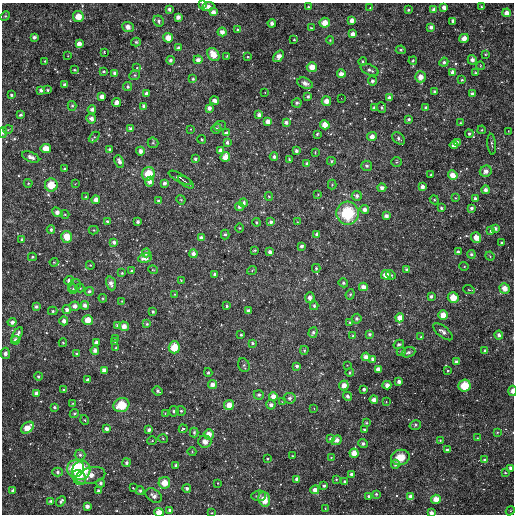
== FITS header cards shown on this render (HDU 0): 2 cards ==
NAXIS1  =                  512
NAXIS2  =                  512

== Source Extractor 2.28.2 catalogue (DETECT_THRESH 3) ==
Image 512 x 512 px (HDU 0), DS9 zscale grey, 1 PNG px = 1 image px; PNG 516 x 516 px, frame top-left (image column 1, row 512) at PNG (2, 3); each listed source drawn as its Kron ellipse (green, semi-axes under 4 px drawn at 4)
Background 3930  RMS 150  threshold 458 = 3 sigma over >= 5 px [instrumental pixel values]
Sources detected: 376; all 376 listed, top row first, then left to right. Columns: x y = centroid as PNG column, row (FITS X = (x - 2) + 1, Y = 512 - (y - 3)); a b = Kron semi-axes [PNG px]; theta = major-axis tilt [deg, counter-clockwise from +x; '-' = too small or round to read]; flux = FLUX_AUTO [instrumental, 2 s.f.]
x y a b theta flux
203 4 4 3 - 41000
208 7 6 4 20 62000
308 7 3 3 - 16000
444 7 4 4 - 59000
481 7 3 3 - 11000
370 8 3 3 - 13000
169 9 3 3 - 28000
408 10 3 3 - 16000
434 10 4 4 - 45000
213 12 4 4 - 53000
507 13 4 4 - 78000
5 16 5 4 - 13000
78 17 5 5 - 140000
178 17 4 4 - 49000
351 20 4 4 - 61000
159 21 6 5 - 21000
453 21 4 3 - 42000
272 23 4 4 - 31000
325 23 5 5 - 120000
128 27 6 5 - 73000
431 27 4 4 - 43000
311 28 3 3 - 14000
238 30 4 3 - 19000
222 32 4 4 - 59000
352 34 4 4 - 60000
34 37 4 3 - 36000
168 38 5 5 - 110000
464 38 5 4 - 82000
294 40 3 2 - 7400
330 40 4 4 - 11000
136 42 5 4 - 22000
79 44 4 4 - 72000
178 48 4 4 - 41000
401 50 5 4 - 17000
104 52 3 2 - 7900
213 54 7 5 -54 160000
485 54 3 3 - 9700
68 56 2 2 - 5800
227 56 4 3 - 10000
279 56 6 4 53 78000
248 57 3 2 - 13000
170 60 4 4 - 29000
198 60 4 4 - 56000
472 60 5 4 - 58000
45 61 3 3 - 11000
363 61 4 4 - 14000
413 61 4 3 - 13000
444 62 4 4 - 29000
480 66 4 3 - 8100
312 67 5 5 - 110000
137 68 4 3 - 9100
75 70 4 3 - 16000
370 70 9 5 -25 35000
103 71 3 3 - 21000
452 72 4 4 - 56000
115 73 4 4 - 52000
475 73 3 3 - 15000
341 74 4 4 - 77000
134 75 5 4 - 15000
420 77 5 5 - 83000
193 79 4 4 - 18000
462 80 3 3 - 15000
372 81 4 4 - 30000
305 83 8 5 -21 46000
65 85 3 3 - 34000
127 87 4 4 - 25000
41 90 4 3 - 33000
48 90 4 3 - 17000
265 92 2 2 - 6100
435 92 4 3 - 27000
146 94 4 3 - 50000
472 94 3 3 - 27000
11 95 4 3 - 18000
102 97 4 4 - 75000
308 97 4 3 - 21000
341 98 2 2 - 5000
389 98 4 4 - 50000
214 101 4 3 - 53000
326 101 5 4 - 95000
117 102 5 4 - 53000
297 103 5 4 - 23000
72 106 5 4 - 18000
144 106 4 3 - 31000
381 107 5 4 - 22000
209 108 4 4 - 48000
375 108 4 4 - 36000
426 108 3 3 - 25000
92 109 4 3 - 37000
20 115 4 3 - 22000
259 115 4 4 - 47000
91 119 5 4 - 39000
409 119 4 4 - 24000
268 121 4 4 - 68000
286 122 4 3 - 35000
460 123 4 3 - 7800
325 125 4 4 - 110000
220 126 6 5 - 16000
130 129 3 3 - 31000
191 129 4 3 - 5900
216 129 5 4 - 27000
8 130 5 3 - 9200
482 130 4 3 - 12000
508 131 3 2 - 7000
3 132 5 4 - 27000
227 133 4 3 - 53000
317 134 3 3 - 16000
469 134 4 3 - 21000
94 137 6 4 44 17000
372 137 5 4 - 76000
399 138 7 5 -40 29000
202 139 4 4 - 11000
227 142 4 4 - 28000
457 142 4 4 - 23000
153 143 5 5 - 16000
492 144 10 4 -84 25000
454 145 4 4 - 68000
46 148 5 4 - 140000
110 149 4 4 - 22000
220 150 4 4 - 47000
140 151 4 3 - 53000
296 151 3 3 - 30000
315 153 3 3 - 8600
31 157 9 5 -24 45000
225 157 5 4 - 110000
274 157 4 4 - 30000
195 159 3 3 - 21000
289 159 4 4 - 8900
119 161 6 4 -66 52000
331 161 4 4 - 14000
397 162 5 4 - 15000
307 163 3 3 - 24000
367 166 5 5 - 27000
64 169 3 3 - 15000
486 171 6 5 - 45000
148 174 7 6 - 190000
431 175 3 3 - 9500
453 175 5 4 - 95000
180 178 13 3 -29 22000
150 182 5 4 - 55000
186 182 9 2 -35 22000
28 183 4 4 - 11000
164 183 4 3 - 38000
75 184 4 3 - 7700
51 185 6 6 - 190000
332 185 5 4 - 12000
422 187 3 3 - 50000
382 188 4 4 - 40000
485 190 4 4 - 46000
318 194 3 2 - 7600
269 196 4 4 - 11000
357 196 5 5 - 31000
86 197 3 3 - 15000
455 198 4 4 - 9500
475 198 4 3 - 24000
96 200 4 4 - 83000
181 200 5 3 - 9200
434 200 4 4 - 12000
158 201 4 3 - 25000
244 203 4 4 - 37000
239 207 4 4 - 28000
441 208 3 3 - 21000
471 208 3 3 - 29000
365 209 4 4 - 57000
57 212 6 4 -37 62000
348 213 11 11 - 490000
65 214 4 4 - 11000
386 216 4 4 - 45000
107 221 4 4 - 15000
138 222 3 3 - 33000
257 222 4 4 - 15000
271 222 4 4 - 33000
297 222 3 3 - 6500
240 228 4 3 - 8500
495 228 4 3 - 33000
51 229 4 4 - 29000
94 230 5 4 - 10000
491 231 4 3 - 15000
225 234 5 4 - 18000
317 234 4 3 - 34000
67 237 6 5 - 170000
201 237 4 4 - 30000
476 237 5 5 - 94000
22 240 4 4 - 25000
114 242 3 3 - 33000
502 243 3 3 - 26000
301 246 3 3 - 29000
255 250 3 3 - 14000
270 252 4 3 - 50000
458 252 4 3 - 21000
146 253 4 3 - 27000
193 254 4 4 - 52000
471 254 4 4 - 23000
490 256 5 4 - 12000
32 257 4 4 - 16000
145 258 7 4 11 71000
54 262 4 4 - 9800
90 265 4 3 - 8300
464 266 5 3 - 8700
316 268 4 3 - 15000
153 270 5 3 - 7000
252 270 5 3 - 8600
407 270 4 4 - 29000
132 271 4 3 - 15000
122 273 3 3 - 15000
215 274 4 3 - 44000
386 275 5 5 - 100000
391 275 5 4 - 12000
181 280 3 3 - 8300
69 281 4 4 - 55000
111 283 7 5 -71 52000
343 283 5 4 - 19000
74 286 7 5 51 21000
363 287 4 4 - 63000
80 288 4 4 - 13000
504 288 5 5 - 95000
73 289 5 5 - 18000
469 290 6 3 -18 9100
89 291 4 4 - 28000
175 294 4 3 - 7700
350 294 5 4 - 17000
431 296 3 3 - 26000
453 297 5 5 - 150000
103 298 4 4 - 11000
310 298 5 4 - 53000
122 301 3 3 - 9100
85 305 4 4 - 44000
74 306 5 4 - 57000
227 306 4 3 - 21000
314 306 4 4 - 21000
36 307 4 3 - 32000
67 310 4 4 - 44000
53 311 4 4 - 18000
248 311 3 3 - 41000
153 312 3 3 - 15000
443 315 4 4 - 110000
400 318 4 4 - 90000
357 319 5 4 - 27000
88 320 5 5 - 120000
64 321 4 4 - 53000
12 322 4 4 - 43000
350 322 4 4 - 15000
147 324 4 4 - 17000
118 325 3 3 - 24000
124 326 5 4 - 79000
313 332 5 4 - 27000
443 332 12 5 -39 41000
369 334 4 3 - 19000
17 335 8 4 61 65000
241 335 3 3 - 15000
499 335 4 4 - 37000
353 336 4 3 - 18000
421 337 3 3 - 16000
116 338 4 4 - 13000
16 340 4 4 - 51000
115 341 3 3 - 10000
96 342 4 4 - 37000
63 343 4 3 - 14000
252 343 4 3 - 18000
399 344 5 4 - 23000
174 347 6 5 - 190000
116 348 3 3 - 14000
95 350 4 4 - 45000
304 350 4 3 - 13000
485 351 3 3 - 30000
401 352 5 4 - 21000
408 352 7 5 20 26000
5 353 5 5 - 34000
77 354 3 3 - 25000
366 357 4 4 - 65000
373 359 4 4 - 49000
456 362 4 4 - 34000
244 365 7 5 -65 17000
347 365 2 2 - 6100
297 366 3 3 - 31000
378 369 4 4 - 58000
104 370 4 4 - 54000
447 371 3 3 - 11000
208 372 4 3 - 18000
350 373 4 4 - 17000
38 376 4 4 - 18000
87 380 3 3 - 35000
399 382 4 3 - 40000
212 384 4 4 - 63000
344 385 5 5 - 88000
387 385 4 4 - 63000
464 386 6 6 - 200000
364 389 3 3 - 30000
64 390 4 3 - 15000
158 391 5 4 - 22000
512 391 5 3 - 49000
36 393 4 4 - 40000
259 395 5 4 - 25000
273 396 4 4 - 75000
348 396 4 4 - 31000
290 398 6 5 - 23000
374 399 4 3 - 60000
282 402 4 4 - 9500
386 402 3 3 - 6200
73 403 4 3 - 7800
121 405 8 7 - 250000
229 405 5 4 - 110000
271 405 5 4 - 39000
54 407 4 3 - 22000
314 409 2 2 - 5900
174 411 5 4 - 17000
181 411 5 5 - 18000
74 413 5 4 - 14000
165 413 4 4 - 11000
85 420 5 3 - 8300
366 423 3 3 - 14000
415 425 6 4 16 17000
27 428 7 5 39 140000
106 429 4 3 - 45000
183 429 4 3 - 24000
364 429 3 3 - 19000
149 430 3 3 - 33000
497 432 3 3 - 9400
194 433 5 4 - 19000
209 434 5 5 - 90000
477 438 3 3 - 8000
163 439 5 3 - 7900
330 439 4 4 - 24000
336 440 5 4 - 59000
440 440 3 3 - 9600
152 441 4 3 - 8100
205 442 6 6 - 58000
363 444 5 4 - 24000
447 450 3 3 - 25000
192 452 4 3 - 7800
354 453 4 4 - 110000
80 455 5 5 - 23000
292 456 3 3 - 12000
400 457 9 7 15 150000
331 458 3 3 - 8100
267 459 3 2 - 13000
485 460 4 4 - 44000
126 463 4 4 - 31000
395 464 4 4 - 36000
176 465 4 3 - 24000
76 468 9 8 - 340000
511 468 4 3 - 47000
81 470 10 9 - 420000
58 472 5 4 - 24000
505 473 3 3 - 13000
352 474 4 3 - 40000
90 475 15 8 13 120000
79 478 8 6 -55 95000
297 479 4 4 - 53000
336 479 3 3 - 11000
345 481 3 3 - 23000
100 483 4 4 - 24000
164 483 6 5 - 150000
218 483 3 3 - 6300
324 486 4 4 - 20000
133 488 3 2 - 10000
187 488 4 4 - 29000
13 490 3 3 - 24000
315 490 4 4 - 66000
98 491 3 3 - 32000
140 491 4 4 - 20000
376 494 3 3 - 16000
154 496 9 6 -36 41000
259 496 7 5 6 27000
368 496 3 3 - 15000
411 497 4 4 - 61000
264 499 7 6 - 140000
436 499 5 4 - 110000
51 501 4 3 - 27000
61 501 6 3 49 29000
87 506 4 3 - 52000
325 509 4 3 - 8700
170 510 4 3 - 37000
510 511 5 3 - 10000
159 512 5 4 - 110000
211 513 4 2 - 7300
431 513 4 3 - 49000
At the frame edge (FLAGS 8, measured only in part): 6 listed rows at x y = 203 4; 3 132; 512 391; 511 468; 159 512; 431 513

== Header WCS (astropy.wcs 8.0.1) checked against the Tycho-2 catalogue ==
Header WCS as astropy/WCSLIB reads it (CRVAL/CRPIX/CD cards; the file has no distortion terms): RA---TAN/DEC--TAN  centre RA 09:14:18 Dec +13:05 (138.57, +13.09 deg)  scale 3.52 arcsec/px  FOV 30.0' x 30.0'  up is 0 deg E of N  parity normal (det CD < 0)
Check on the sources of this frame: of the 60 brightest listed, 10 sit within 5.3 arcsec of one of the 10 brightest Tycho-2 stars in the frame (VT <= 12.36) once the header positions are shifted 1.32 arcsec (0.43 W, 1.25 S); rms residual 1.91 arcsec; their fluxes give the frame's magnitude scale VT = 24.59 - 2.5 log10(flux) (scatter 0.27 mag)
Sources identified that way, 10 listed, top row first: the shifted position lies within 5.3 arcsec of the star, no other Tycho-2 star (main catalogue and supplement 1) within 10.6 arcsec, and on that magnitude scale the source's flux lands within +1.5 / -3 mag of the star's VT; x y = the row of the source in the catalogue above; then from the Tycho-2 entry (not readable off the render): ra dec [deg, ICRS J2000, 3 dp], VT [Tycho-2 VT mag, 2 dp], TYC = Tycho-2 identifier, HIP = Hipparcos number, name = IAU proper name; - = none
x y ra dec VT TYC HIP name
148 174 138.684 +13.171 11.09 825-748-1 - -
51 185 138.781 +13.160 11.83 825-350-1 - -
348 213 138.484 +13.133 10.21 825-418-1 45300 -
453 297 138.378 +13.050 11.88 825-828-1 - -
174 347 138.658 +13.001 11.97 825-674-1 - -
464 386 138.367 +12.964 11.02 825-694-1 - -
121 405 138.710 +12.945 11.14 825-523-1 - -
76 468 138.756 +12.883 10.72 825-963-1 - -
81 470 138.751 +12.881 10.36 825-1091-1 - -
164 483 138.667 +12.869 12.36 825-869-1 - -